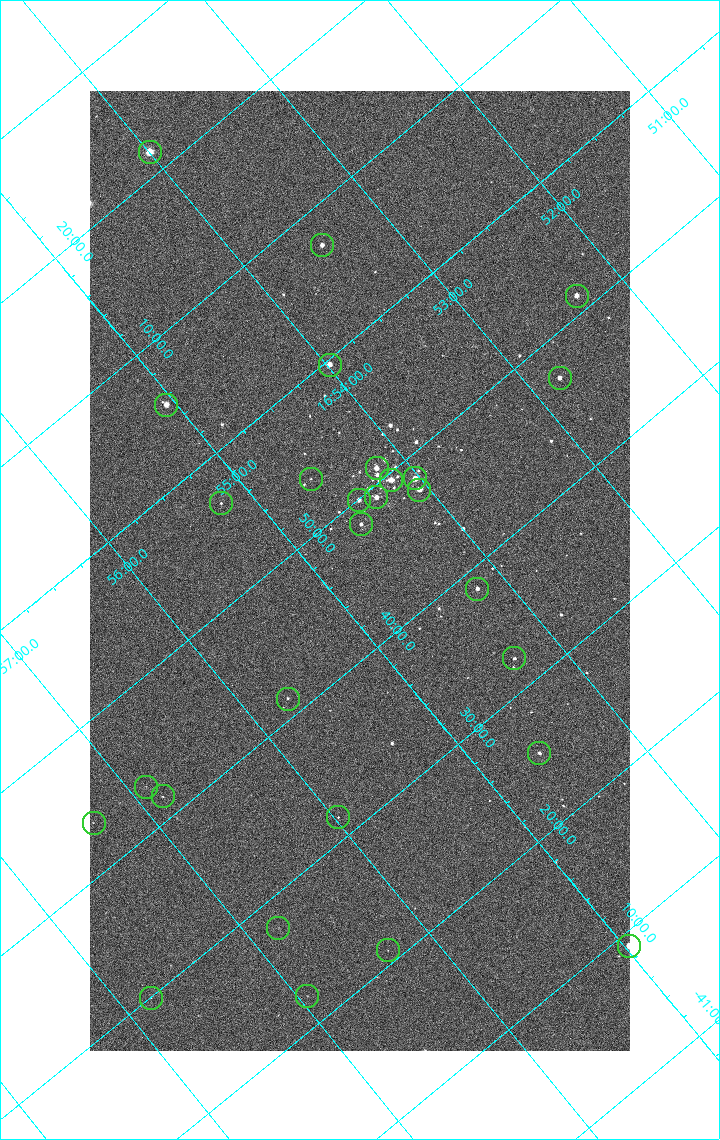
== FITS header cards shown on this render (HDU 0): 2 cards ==
NAXIS1  =                 1080 / length of data axis 1
NAXIS2  =                 1920 / length of data axis 2

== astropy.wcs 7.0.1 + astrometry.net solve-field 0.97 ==
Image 1080 x 1920 px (HDU 0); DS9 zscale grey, zoomed out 1/2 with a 90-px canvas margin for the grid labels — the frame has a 2x2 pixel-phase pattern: neighbouring pixels differ more than pixels two apart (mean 1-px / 2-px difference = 1.288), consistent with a one-shot-colour (mosaic) sensor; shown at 1/2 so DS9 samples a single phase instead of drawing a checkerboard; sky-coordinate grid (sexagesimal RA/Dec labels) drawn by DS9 from the SOLVED WCS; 28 Tycho-2 reference stars matched to detected sources circled (green)
Header WCS: none
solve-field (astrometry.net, Tycho-2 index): SOLVED blind (the file carries no WCS)
Solved WCS: RA---TAN-SIP/DEC--TAN-SIP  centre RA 16:54:45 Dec -41:46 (253.69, -41.76 deg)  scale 2.38 arcsec/px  FOV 42.8' x 76.0'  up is -140 deg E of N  parity flipped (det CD > 0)
(file carries no celestial WCS; the grid is the blind solution)
Tycho-2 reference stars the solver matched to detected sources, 28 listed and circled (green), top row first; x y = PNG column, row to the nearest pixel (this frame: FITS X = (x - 90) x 2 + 1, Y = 1920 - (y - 91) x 2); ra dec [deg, ICRS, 3 dp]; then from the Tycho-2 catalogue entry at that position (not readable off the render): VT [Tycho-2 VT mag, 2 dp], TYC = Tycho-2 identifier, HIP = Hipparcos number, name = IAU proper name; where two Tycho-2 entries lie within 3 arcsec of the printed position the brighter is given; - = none
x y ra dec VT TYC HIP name
150 152 253.499 -42.362 4.82 7876-2743-1 82671 -
322 246 253.369 -42.121 7.31 7876-1152-1 - -
576 296 253.080 -41.855 6.51 7876-2659-1 82543 -
330 365 253.495 -41.994 6.38 7876-309-1 82669 -
560 378 253.197 -41.786 7.01 7876-2053-1 - -
166 405 253.764 -42.091 6.35 7876-2597-1 82783 -
376 468 253.549 -41.849 6.39 7876-2229-1 - -
415 478 253.508 -41.806 5.47 7876-2191-1 82676 -
311 479 253.650 -41.894 9.98 7876-253-1 - -
391 480 253.542 -41.825 6.07 7876-2204-1 82691 -
419 490 253.515 -41.792 6.56 7876-2254-1 - -
376 498 253.582 -41.820 6.62 7876-2640-1 82706 -
359 500 253.608 -41.832 7.44 7876-2319-1 - -
221 504 253.801 -41.944 9.16 7876-1486-1 - -
361 524 253.633 -41.805 7.76 7876-1997-1 - -
477 589 253.548 -41.642 7.21 7876-2339-1 - -
514 658 253.576 -41.540 8.52 7876-1880-1 - -
288 699 253.929 -41.690 9.45 7876-1772-1 - -
539 754 253.649 -41.423 8.08 7876-2472-1 - -
146 787 254.222 -41.719 10.94 7876-2588-1 - -
162 796 254.210 -41.695 10.00 7876-2426-1 - -
338 818 253.994 -41.527 10.16 7876-2126-1 - -
94 823 254.334 -41.726 10.46 7876-2739-1 - -
278 928 254.199 -41.464 10.79 7876-2221-1 - -
629 946 253.744 -41.151 5.82 7872-1609-1 82775 -
388 950 254.075 -41.350 10.73 7876-1756-1 - -
307 996 254.236 -41.370 10.62 7876-1948-1 - -
151 998 254.451 -41.499 10.62 7876-2486-1 - -